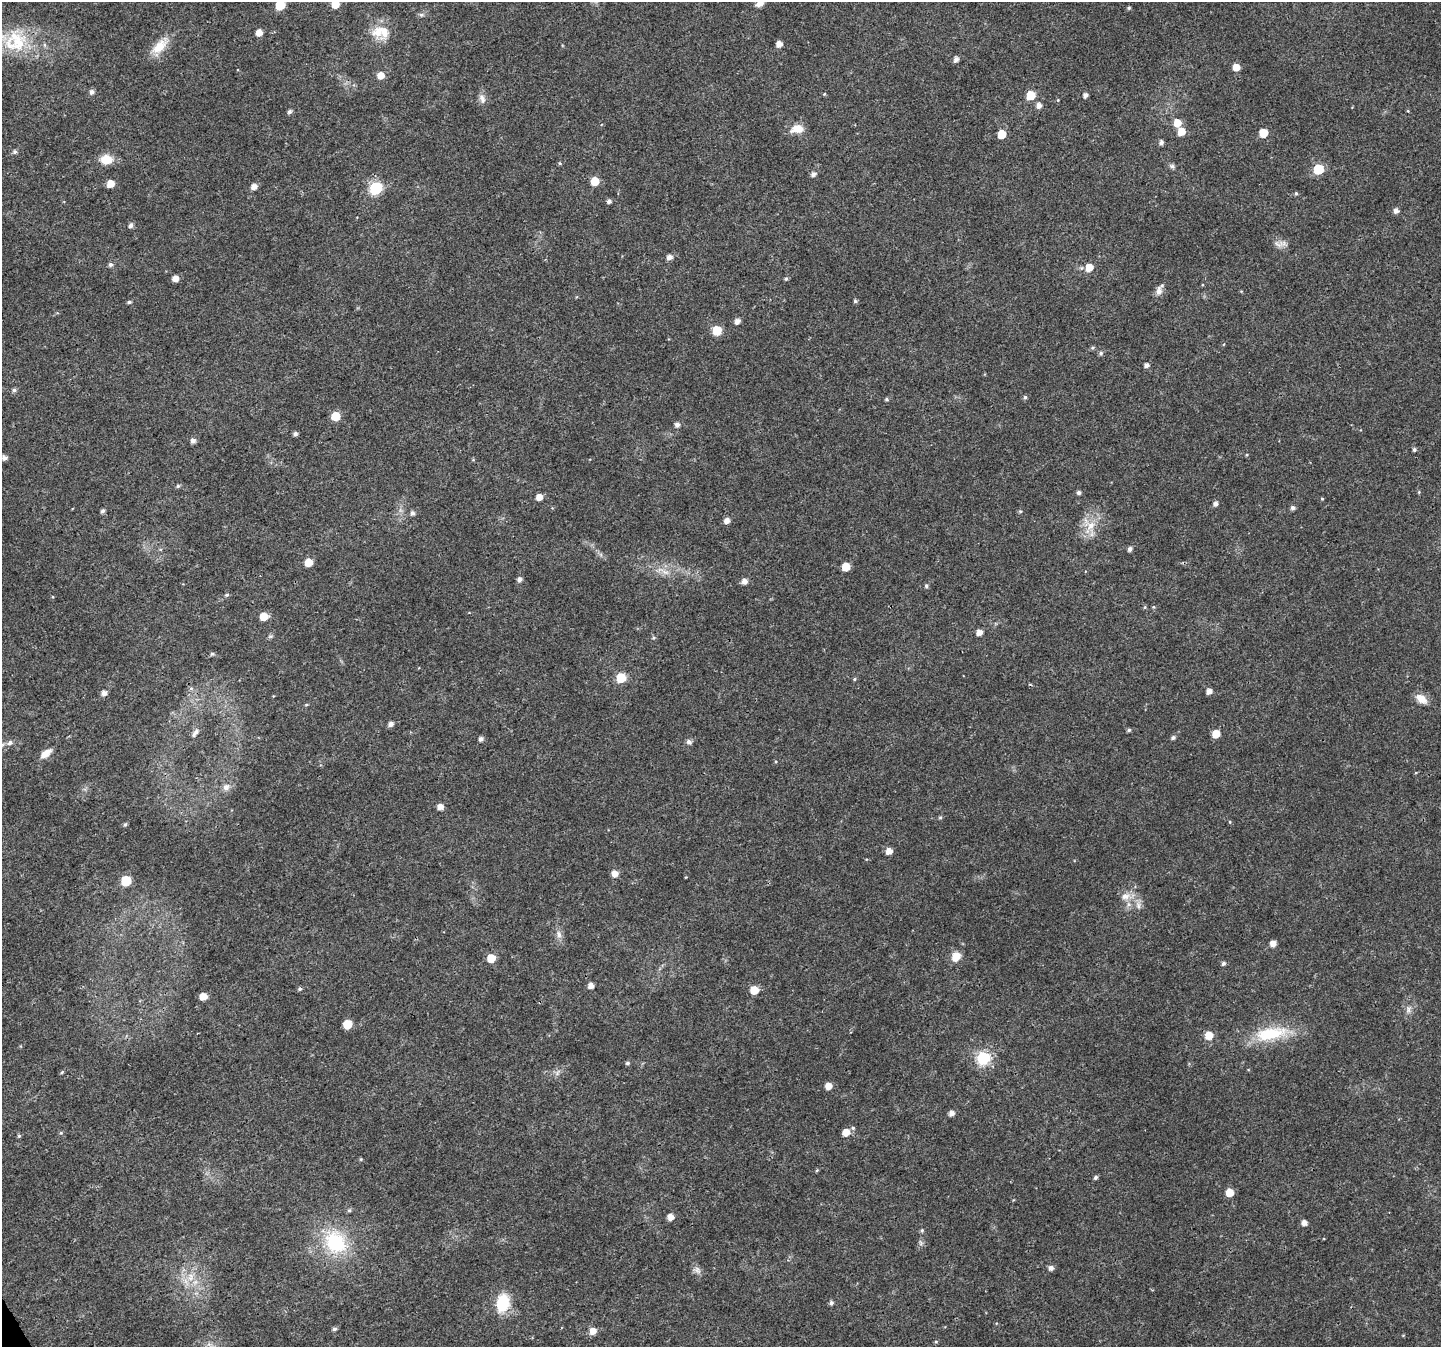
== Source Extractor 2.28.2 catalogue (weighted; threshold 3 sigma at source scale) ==
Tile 7 of 4 x 4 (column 3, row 2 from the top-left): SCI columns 2950-4388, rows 2920-4264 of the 5896 x 5790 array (HDU 1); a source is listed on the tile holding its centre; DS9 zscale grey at full resolution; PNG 1443 x 1349 px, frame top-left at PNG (2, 2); no overlay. Shown black and unused: <1% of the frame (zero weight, under 3 of 4 exposures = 6% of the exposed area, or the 3 px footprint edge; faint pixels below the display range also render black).
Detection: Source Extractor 2.28.2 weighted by HDU 2 'WHT'; one run over the whole footprint, this tile lists its part. Background 0.0134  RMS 0.0028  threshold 0.0125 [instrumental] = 3 sigma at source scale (4.5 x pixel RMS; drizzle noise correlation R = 1.50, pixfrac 1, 0.0396/0.0396 arcsec/px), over >= 5 px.
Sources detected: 155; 2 inside a brighter listed object's ellipse — not listed separately; the other 153 listed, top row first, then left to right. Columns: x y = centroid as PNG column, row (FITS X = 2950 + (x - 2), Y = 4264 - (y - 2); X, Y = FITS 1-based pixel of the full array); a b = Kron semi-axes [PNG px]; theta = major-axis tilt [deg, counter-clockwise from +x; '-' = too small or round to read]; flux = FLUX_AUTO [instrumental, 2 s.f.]
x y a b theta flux
760 3 10 7 28 1.9
335 4 5 5 - 4.6
280 5 6 6 - 10
1129 8 5 4 - 0.38
421 15 6 6 - 0.58
377 32 19 17 62 5.1
259 33 5 5 - 2.6
15 41 33 30 16 15
779 44 5 5 - 2
160 46 28 12 45 5.2
956 59 5 5 - 1.3
1236 67 5 5 - 3.6
381 75 6 6 - 2.9
92 92 5 5 - 1.1
824 94 5 4 - 0.27
1031 95 6 5 - 8.8
1085 95 5 4 - 1.1
482 99 14 8 -68 1.5
1058 100 5 3 - 0.26
1039 105 5 5 - 1.5
1408 111 5 3 - 0.23
289 112 5 4 - 0.84
1177 123 6 6 - 4.2
797 129 16 10 6 3.4
1181 131 6 5 - 4.8
1263 133 6 5 - 7.6
1002 134 6 5 - 7.2
1161 142 5 5 - 0.92
15 152 6 6 - 0.58
106 159 13 10 0 4.5
560 163 5 4 - 0.34
1172 166 8 6 -17 0.66
1319 169 6 6 - 17
813 174 6 5 - 1.1
595 181 5 5 - 6.9
110 184 5 5 - 3.7
254 186 5 5 - 1.8
376 188 6 6 - 33
1296 193 5 4 - 0.42
609 201 5 4 - 0.92
1396 210 5 5 - 1.4
131 225 6 5 - 0.83
1278 244 15 9 -1 1.8
669 257 6 5 - 1.5
110 265 6 5 - 0.66
1089 267 6 6 - 3.8
175 278 5 5 - 2.1
786 279 6 4 74 0.5
1159 291 11 7 83 1.8
855 301 5 4 - 0.45
129 302 5 4 - 0.5
737 321 5 5 - 1.6
717 330 6 6 - 10
1101 353 6 5 - 0.64
1146 365 5 5 - 1.2
14 390 5 5 - 0.63
1025 397 5 4 - 0.52
886 399 5 5 - 0.45
335 416 6 6 - 7.6
677 425 5 5 - 1.2
295 434 5 4 - 0.79
193 441 6 5 - 1.1
1414 449 4 4 - 0.62
4 458 5 5 - 1
178 486 5 5 - 0.44
1079 493 5 4 - 0.76
539 497 5 5 - 2.4
1322 499 4 4 - 0.26
1215 504 5 5 - 1.1
1293 508 5 5 - 0.87
103 511 5 4 - 0.72
1020 511 5 4 - 0.39
412 513 6 5 - 0.84
727 521 5 5 - 1.8
1090 526 24 10 59 4.7
1130 549 5 4 - 0.88
308 562 5 5 - 4.8
846 567 6 5 - 6.1
665 572 17 6 -27 2
519 579 6 5 - 0.88
744 581 5 5 - 1.6
926 586 5 5 - 0.53
227 595 5 4 - 0.48
1145 607 5 4 - 0.34
263 616 6 5 - 5
979 632 5 5 - 2
654 638 6 4 20 0.41
212 654 6 5 - 0.53
621 678 6 6 - 10
854 679 5 4 - 0.33
191 688 6 4 -19 0.49
1209 691 5 5 - 1.7
104 693 6 5 - 1.4
1421 699 14 8 -37 2.9
306 705 5 3 - 0.29
391 724 5 5 - 1.3
1129 730 5 4 - 0.51
195 733 12 5 55 1
1216 734 5 5 - 4.9
1173 738 6 5 - 0.52
481 739 5 5 - 0.95
689 742 6 5 - 1.1
10 743 8 6 44 0.84
46 753 14 7 39 2.4
226 787 11 9 30 1.6
440 807 5 5 - 1.9
940 817 5 4 - 0.41
1230 822 5 3 - 0.24
125 825 6 4 62 0.45
889 851 6 5 - 2.4
615 874 6 5 - 2.6
126 881 6 6 - 15
1126 896 15 11 9 2.7
1138 905 10 6 -80 1.3
559 934 11 6 -78 1.3
1273 944 5 5 - 2.1
956 957 11 9 57 3.2
491 958 6 6 - 5.7
1223 963 5 5 - 0.63
591 986 5 5 - 1.7
300 989 5 5 - 0.55
754 990 6 5 - 6
203 996 6 5 - 3.5
1408 1010 9 7 -90 1.1
347 1024 6 6 - 7.6
1271 1034 47 17 10 13
1209 1035 6 6 - 4.5
983 1058 6 6 - 34
627 1063 5 4 - 0.49
62 1072 5 4 - 0.33
557 1073 10 5 56 0.84
828 1086 5 5 - 3
951 1113 5 5 - 1.6
853 1128 6 5 - 0.48
846 1132 6 5 - 3.7
19 1136 5 4 - 0.37
361 1159 5 4 - 0.29
817 1170 5 4 - 0.29
1096 1177 5 4 - 0.57
1229 1193 5 5 - 4.8
349 1210 5 5 - 0.48
670 1217 5 5 - 2.5
1304 1223 5 5 - 1.7
922 1230 5 5 - 0.38
335 1242 34 28 -54 19
1051 1268 6 6 - 1.1
697 1270 11 8 -51 1.3
191 1277 13 9 75 3.3
503 1303 21 14 78 9.6
831 1303 6 5 - 0.69
334 1329 5 4 - 0.69
593 1331 6 6 - 2.8
936 1341 5 3 - 0.3
Isophote crosses this tile's border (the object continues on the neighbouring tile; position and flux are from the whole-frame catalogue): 4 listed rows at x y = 760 3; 335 4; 280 5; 15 41